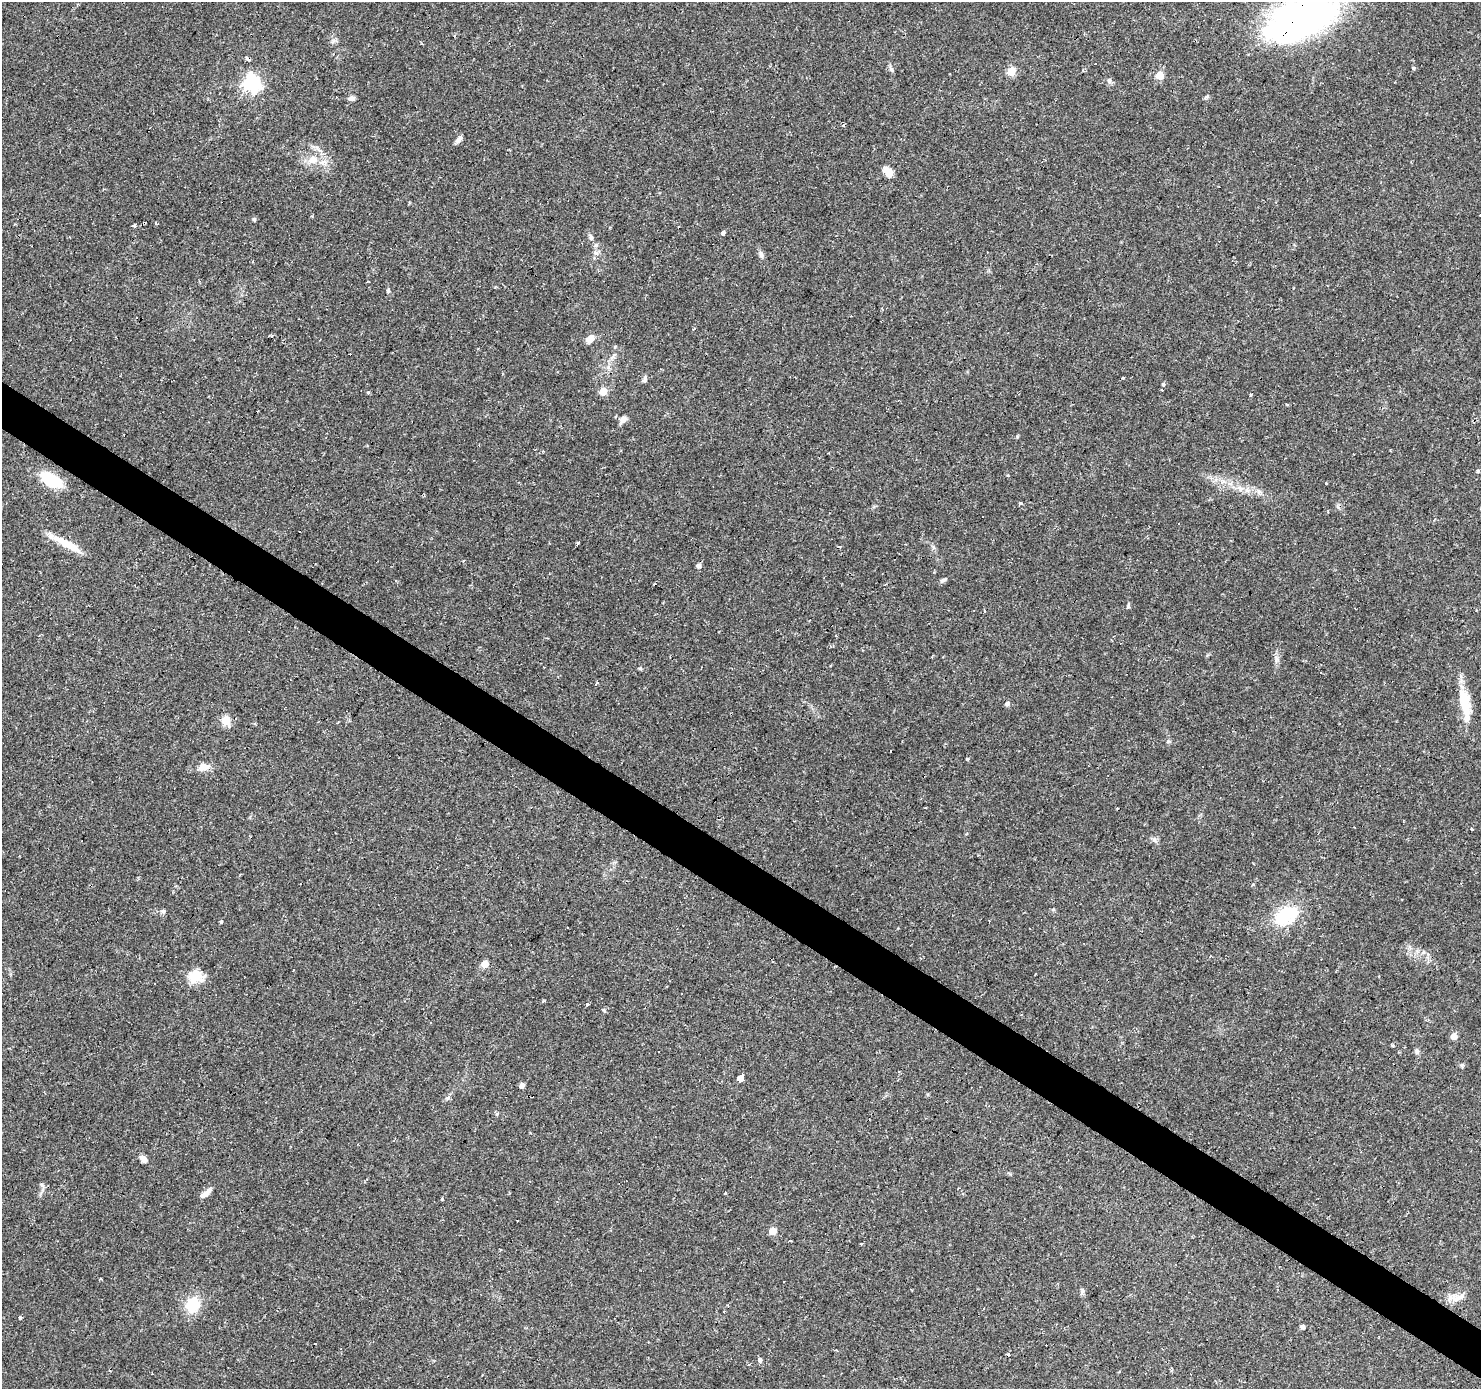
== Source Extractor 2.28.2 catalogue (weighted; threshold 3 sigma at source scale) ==
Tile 6 of 4 x 4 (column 2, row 2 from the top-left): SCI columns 1481-2959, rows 2956-4342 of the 5921 x 5977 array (HDU 1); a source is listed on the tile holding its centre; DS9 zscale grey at full resolution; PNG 1483 x 1391 px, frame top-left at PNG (2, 2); no overlay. Shown black and unused: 3% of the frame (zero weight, under 2 of 3 exposures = <1% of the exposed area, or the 3 px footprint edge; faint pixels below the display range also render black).
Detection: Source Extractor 2.28.2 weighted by HDU 2 'WHT'; one run over the whole footprint, this tile lists its part. Background 0.0429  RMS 0.0034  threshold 0.0153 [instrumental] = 3 sigma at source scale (4.5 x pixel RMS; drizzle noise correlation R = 1.50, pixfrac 1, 0.0396/0.0396 arcsec/px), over >= 5 px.
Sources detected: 105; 2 inside a brighter object's white glare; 21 cosmic-ray / hot-pixel residue — not listed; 3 inside a brighter listed object's ellipse — not listed separately; the other 79 listed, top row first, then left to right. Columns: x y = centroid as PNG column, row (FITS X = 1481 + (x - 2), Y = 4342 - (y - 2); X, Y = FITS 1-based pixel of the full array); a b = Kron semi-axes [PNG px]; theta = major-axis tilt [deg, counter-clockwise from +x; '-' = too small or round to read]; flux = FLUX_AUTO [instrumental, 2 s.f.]
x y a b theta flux
1295 24 94 31 26 110
333 41 8 4 53 0.74
248 59 6 3 -32 1.3
1413 68 4 3 - 0.74
891 69 7 6 - 0.78
1083 70 4 3 - 0.3
1011 71 5 5 - 14
1160 75 5 5 - 8.7
1109 81 7 6 - 1.1
252 83 7 7 - 110
351 98 7 5 8 1.1
843 124 3 2 - 1.1
458 140 10 5 48 1.4
313 160 12 9 10 3.3
888 172 13 8 -57 3.3
254 219 5 5 - 0.44
134 225 4 3 - 1.6
679 227 3 2 - 0.44
723 233 4 3 - 7.7
591 238 7 5 -69 0.77
596 245 6 6 - 0.78
596 253 7 4 -18 0.69
761 255 12 4 -66 1
388 291 6 5 - 0.51
272 336 5 3 - 0.36
590 339 11 7 40 2.3
613 357 8 5 33 0.87
1123 378 4 2 - 0.34
645 379 9 5 76 0.87
603 391 5 5 - 6.9
368 392 3 3 - 0.69
1251 395 3 3 - 0.45
624 419 8 8 - 1.5
1477 471 5 3 - 0.37
51 480 22 12 -28 16
1326 483 3 3 - 0.53
1240 488 12 6 -18 2
1259 492 7 6 - 0.94
1020 503 3 3 - 11
578 543 4 3 - 1.6
67 544 40 8 -27 7.4
839 546 3 3 - 1.3
699 566 5 5 - 1.1
943 580 10 4 28 0.79
1277 660 11 5 76 1.3
640 668 5 5 - 0.42
1465 702 38 13 -78 9.3
1007 703 6 5 - 0.95
226 720 5 5 - 12
891 751 3 2 - 0.25
967 759 4 3 - 0.43
204 767 11 8 -1 3.3
1472 829 3 3 - 0.92
163 911 6 5 - 0.63
1285 916 31 21 27 16
221 921 3 3 - 1.4
485 964 5 5 - 5.5
293 970 3 3 - 0.8
195 977 18 15 -2 6.4
154 984 3 3 - 0.78
588 1004 3 3 - 4
1454 1036 5 5 - 3.2
1417 1051 8 6 -82 0.87
740 1077 7 3 54 580
522 1085 5 4 - 1.7
497 1114 5 4 - 0.44
143 1159 8 6 -52 1.8
42 1185 8 4 -45 0.67
206 1193 15 6 37 2
442 1199 4 3 - 0.32
772 1231 5 5 - 5.7
791 1240 3 2 - 0.4
1082 1291 7 5 70 0.75
1455 1297 13 12 - 3.1
193 1305 21 18 59 7.9
724 1311 3 2 - 0.44
20 1317 3 3 - 0.79
1302 1327 4 4 - 1.2
760 1360 3 3 - 8.5
Overlapping masked pixels (flux is a lower limit): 3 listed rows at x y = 1295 24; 248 59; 67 544
Isophote crosses this tile's border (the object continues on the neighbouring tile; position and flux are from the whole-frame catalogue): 1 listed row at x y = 1295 24
Unlisted compact peaks at least as high as the median listed source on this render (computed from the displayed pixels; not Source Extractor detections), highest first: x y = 1163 384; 1128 606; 1154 840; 448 1098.